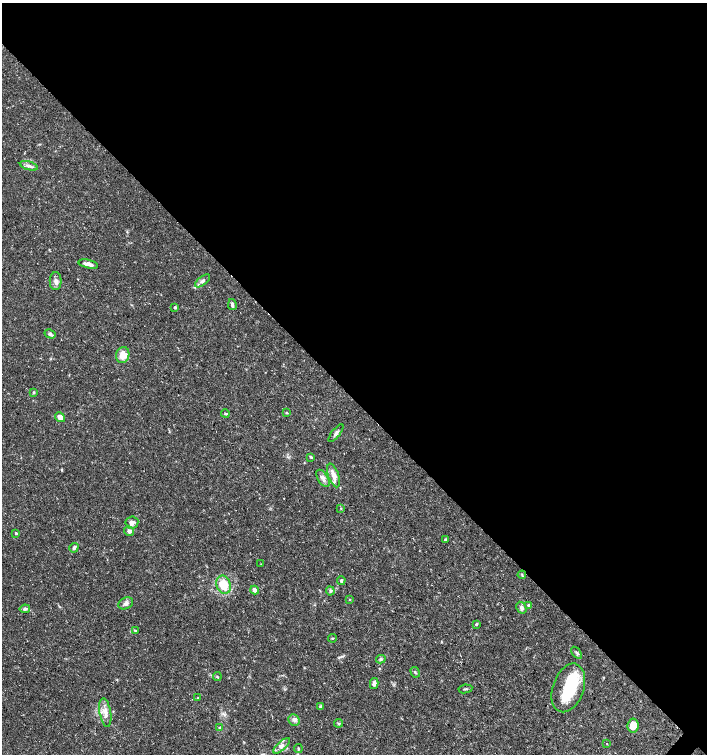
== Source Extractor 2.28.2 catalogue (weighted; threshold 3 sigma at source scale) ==
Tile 3 of 4 x 4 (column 3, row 1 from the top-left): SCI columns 2982-4390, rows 4523-6026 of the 6027 x 6026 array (HDU 1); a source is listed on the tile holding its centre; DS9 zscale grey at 2 x 2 block average (1 PNG px = mean of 2 x 2 image px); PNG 709 x 756 px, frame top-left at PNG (2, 3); each listed source drawn as its Kron ellipse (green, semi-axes under 4 px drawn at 4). Shown black and unused: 53% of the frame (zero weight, under 3 of 5 exposures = <1% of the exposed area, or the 3 px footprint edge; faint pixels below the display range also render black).
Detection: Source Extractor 2.28.2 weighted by HDU 2 'WHT'; one run over the whole footprint, this tile lists its part. Background 0.0289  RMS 0.0022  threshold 0.00999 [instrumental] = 3 sigma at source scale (4.5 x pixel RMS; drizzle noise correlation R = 1.50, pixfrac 1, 0.0396/0.0396 arcsec/px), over >= 5 px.
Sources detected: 57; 3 inside a brighter object's white glare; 1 cosmic-ray / hot-pixel residue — neither listed nor drawn; the other 53 listed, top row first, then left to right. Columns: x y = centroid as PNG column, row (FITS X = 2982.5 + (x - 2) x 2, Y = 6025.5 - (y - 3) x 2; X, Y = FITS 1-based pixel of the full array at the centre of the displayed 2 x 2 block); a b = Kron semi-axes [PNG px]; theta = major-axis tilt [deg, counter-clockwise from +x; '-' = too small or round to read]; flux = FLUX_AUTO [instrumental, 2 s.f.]
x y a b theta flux
29 166 9 4 -16 1.9
88 264 10 3 -14 3.3
56 281 9 6 89 2.2
202 281 9 4 37 1.6
232 305 5 3 - 1.3
175 307 3 3 - 0.89
50 334 6 4 -29 1.2
123 355 8 6 71 5.8
34 392 4 3 - 0.54
286 413 4 3 - 0.42
225 414 4 2 - 0.51
60 417 5 4 - 2.9
336 433 11 3 52 1.4
311 457 4 2 - 0.81
334 475 12 5 -71 4.5
323 478 9 5 -58 2
341 508 3 2 - 0.3
132 522 6 6 - 2.2
129 531 5 4 - 1.6
16 533 2 2 - 0.95
445 540 3 2 - 1.1
74 548 5 4 - 1.1
261 564 2 2 - 0.24
522 575 4 2 - 0.45
341 580 4 3 - 0.63
223 585 9 7 -69 9.5
255 590 4 3 - 2.4
330 591 4 3 - 0.87
350 599 2 2 - 0.46
126 603 8 5 24 1.6
528 605 3 3 - 1.2
521 608 6 4 -60 1.5
25 609 5 4 - 1.2
476 624 4 3 - 0.58
135 630 3 3 - 0.45
332 638 4 3 - 0.45
577 653 7 3 -53 0.89
381 659 5 4 - 0.88
415 672 5 2 - 0.58
217 677 4 2 - 0.5
374 683 5 3 - 2.5
568 688 25 15 70 21
465 689 7 2 9 0.66
198 697 3 2 - 0.25
321 707 4 4 - 1.1
105 712 15 5 -81 4
294 720 6 5 - 1.4
339 723 4 3 - 0.55
633 726 7 5 83 6
220 728 3 2 - 0.41
607 744 2 2 - 0.49
282 746 11 4 43 2
298 749 4 3 - 0.46
Diffuse or blended objects may show on this block-average render without a row.